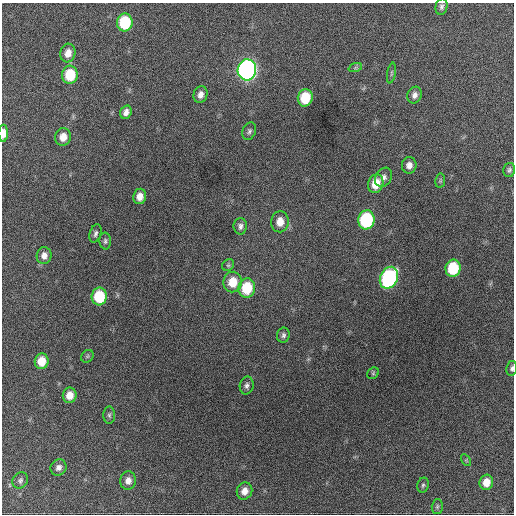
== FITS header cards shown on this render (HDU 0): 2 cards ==
NAXIS1  =                  512 / Axis length
NAXIS2  =                  512 / Axis length

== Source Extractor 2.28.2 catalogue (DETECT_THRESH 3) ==
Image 512 x 512 px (HDU 0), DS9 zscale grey, 1 PNG px = 1 image px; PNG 516 x 516 px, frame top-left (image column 1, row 512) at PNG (2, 3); each listed source drawn as its Kron ellipse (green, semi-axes under 4 px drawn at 4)
Background 916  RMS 24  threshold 71.8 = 3 sigma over >= 5 px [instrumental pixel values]
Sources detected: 48; all 48 listed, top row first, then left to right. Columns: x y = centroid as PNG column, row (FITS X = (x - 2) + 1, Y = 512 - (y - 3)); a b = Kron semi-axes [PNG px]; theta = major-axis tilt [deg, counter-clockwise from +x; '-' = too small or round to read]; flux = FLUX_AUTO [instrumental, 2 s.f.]
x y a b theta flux
441 7 8 5 78 4300
125 22 9 7 81 84000
68 53 9 7 75 15000
355 68 7 4 19 2600
247 70 10 9 - 650000
391 73 10 4 79 2800
70 75 9 8 - 54000
200 95 9 7 69 9500
415 95 8 7 - 7500
305 98 9 7 79 51000
126 112 7 5 70 7700
249 131 9 6 68 4700
3 133 8 4 89 15000
63 137 9 8 - 17000
409 165 8 7 - 9600
509 170 7 6 - 3900
384 177 10 8 59 7700
440 181 7 5 80 2700
376 184 9 7 71 31000
140 196 8 6 83 13000
366 220 9 8 - 140000
280 222 10 8 84 18000
240 226 8 6 89 6000
95 233 9 5 73 4800
105 241 8 5 -86 3800
44 256 8 7 - 10000
228 265 6 5 - 2900
453 268 9 7 79 71000
389 278 11 8 64 240000
233 282 10 9 - 32000
247 288 9 8 - 62000
99 297 9 7 84 68000
283 335 7 6 - 4600
87 356 7 5 46 2600
42 361 8 7 - 26000
512 368 7 5 79 4000
373 373 6 5 - 2400
247 385 9 7 78 5400
70 395 8 7 - 17000
109 415 8 6 89 3700
466 460 6 4 -56 2100
59 467 8 7 - 7000
20 480 8 7 - 4400
128 481 9 8 - 10000
486 482 7 6 - 20000
423 485 7 6 - 3500
244 491 9 7 66 13000
437 506 7 5 88 3300
At the frame edge (FLAGS 8, measured only in part): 2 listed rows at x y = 3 133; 512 368